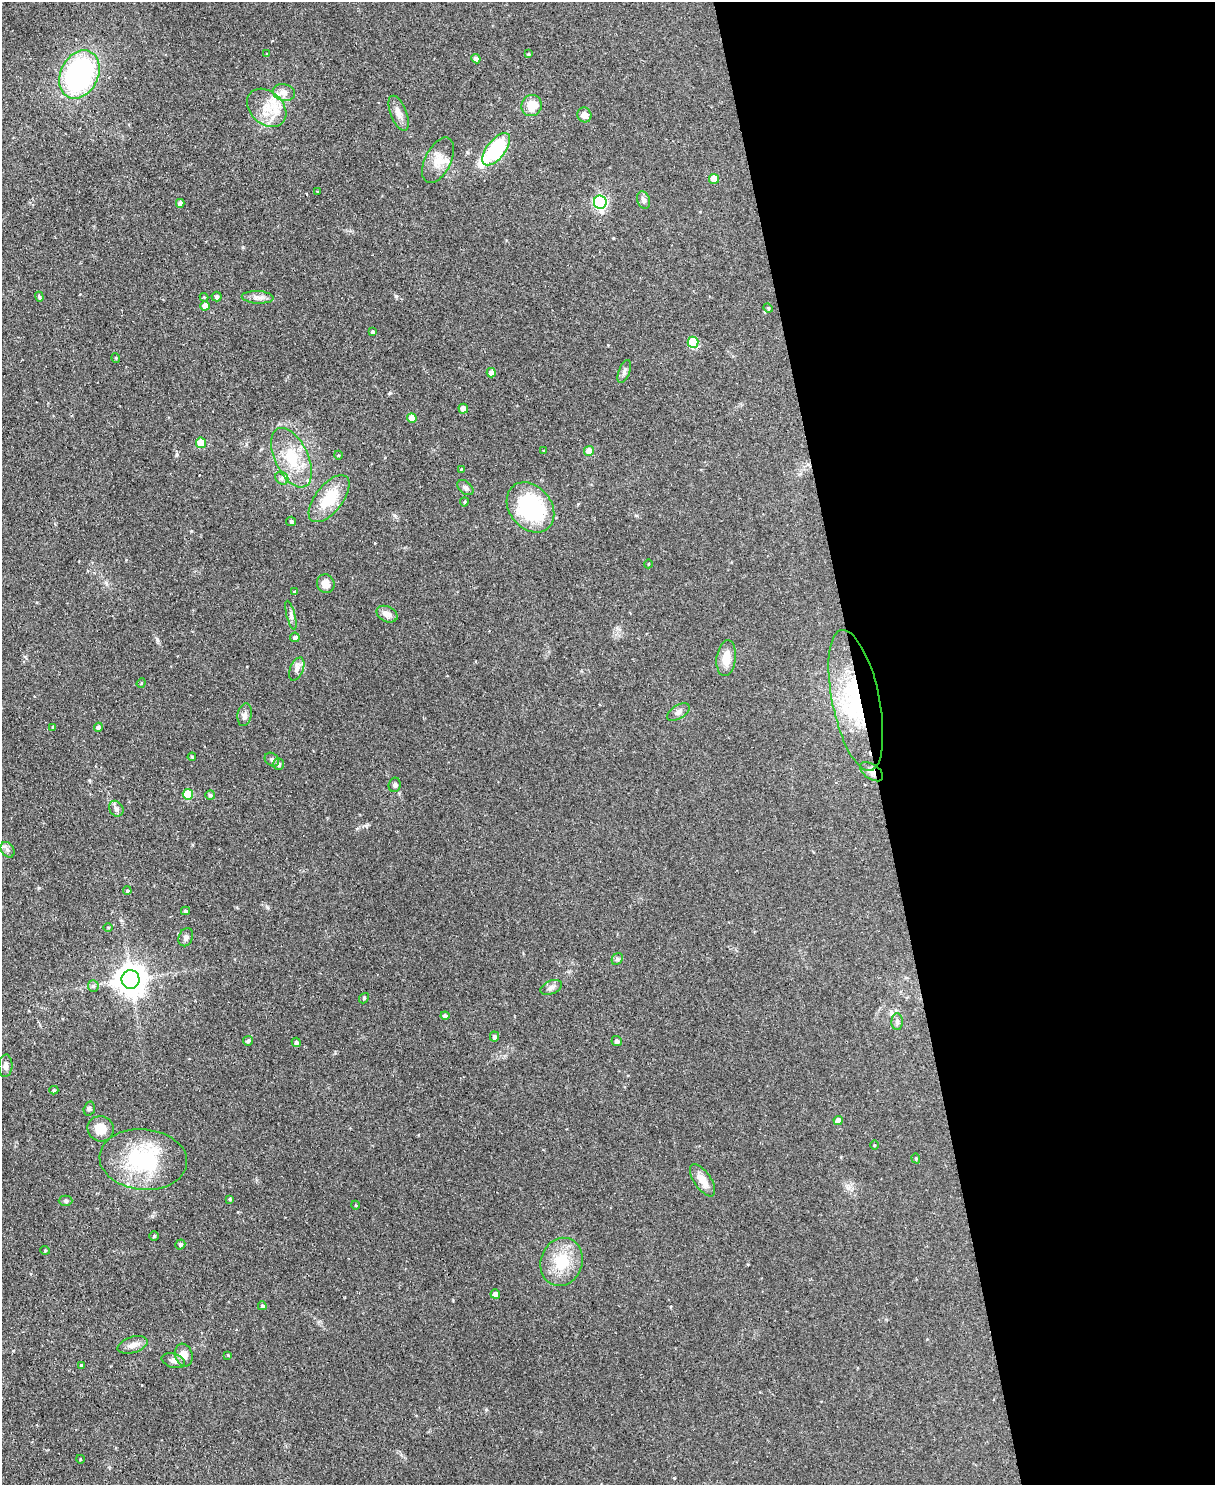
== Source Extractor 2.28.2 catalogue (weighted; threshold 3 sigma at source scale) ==
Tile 8 of 4 x 3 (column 4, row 2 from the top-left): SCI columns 3642-4854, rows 1621-3103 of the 4854 x 4838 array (HDU 1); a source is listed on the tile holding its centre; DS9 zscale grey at full resolution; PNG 1217 x 1487 px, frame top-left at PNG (2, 2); each listed source drawn as its Kron ellipse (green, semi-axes under 4 px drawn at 4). Shown black and unused: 29% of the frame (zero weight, under 2 of 3 exposures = <1% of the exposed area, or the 3 px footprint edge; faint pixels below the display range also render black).
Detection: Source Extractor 2.28.2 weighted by HDU 2 'WHT'; one run over the whole footprint, this tile lists its part. Background 0.123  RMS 0.0083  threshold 0.0374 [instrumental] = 3 sigma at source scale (4.5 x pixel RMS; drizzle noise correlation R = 1.50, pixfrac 1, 0.05/0.05 arcsec/px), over >= 5 px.
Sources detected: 108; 1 inside a brighter object's white glare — neither listed nor drawn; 4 inside a brighter listed object's ellipse — not listed separately; the other 103 listed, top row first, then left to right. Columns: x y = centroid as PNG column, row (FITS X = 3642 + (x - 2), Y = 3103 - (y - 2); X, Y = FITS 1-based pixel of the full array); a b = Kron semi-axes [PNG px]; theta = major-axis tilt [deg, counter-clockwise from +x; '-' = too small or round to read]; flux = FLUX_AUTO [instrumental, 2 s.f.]
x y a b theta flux
267 54 3 3 - 0.73
528 54 4 3 - 1.1
476 59 5 4 - 2.8
79 74 25 18 63 150
284 92 11 8 -13 4.7
532 106 11 10 - 14
267 108 22 16 -43 18
399 113 18 8 -69 6.3
584 115 7 7 - 5.3
496 149 19 9 52 66
438 160 24 13 64 12
714 179 5 5 - 12
318 192 3 3 - 0.64
643 200 9 6 -71 2.8
600 202 7 6 - 130
180 203 4 4 - 2.9
39 297 5 4 - 1.1
204 297 4 4 - 0.8
217 297 5 5 - 2.1
258 297 16 6 -3 4.4
205 306 5 4 - 5.5
768 308 4 4 - 1.1
373 332 3 3 - 1.1
693 342 5 5 - 37
116 358 5 3 - 0.68
624 372 12 5 69 2.5
491 373 5 4 - 4.8
463 409 5 5 - 6.9
412 418 5 5 - 11
201 443 5 5 - 19
544 451 4 3 - 0.67
589 451 5 5 - 8.9
338 455 4 3 - 0.63
291 458 32 16 -64 30
461 469 4 4 - 0.6
282 478 7 6 - 2.1
465 488 9 6 -40 2.4
329 499 28 13 52 26
464 502 4 4 - 1
530 507 27 21 -51 78
291 521 5 4 - 0.91
648 564 4 3 - 0.56
326 584 9 8 - 7.1
295 592 4 3 - 1
387 614 11 7 -27 5.7
291 615 15 4 -76 2.9
295 637 5 4 - 2.9
726 658 18 9 83 11
297 669 12 6 67 3.7
141 683 5 4 - 0.8
856 700 72 23 -78 90
678 712 12 6 32 3.3
245 715 11 7 80 3.2
53 727 4 3 - 1.1
98 727 4 4 - 2.3
192 757 4 3 - 0.71
272 760 8 6 -39 2.2
278 764 6 5 - 2.5
872 772 13 7 -35 4.5
395 785 7 6 - 2
188 794 5 5 - 28
210 795 5 4 - 1.6
116 809 8 7 - 2.6
7 850 8 6 -56 2.5
127 891 4 4 - 1.3
185 911 4 3 - 1.4
108 927 4 3 - 0.71
186 937 9 7 67 2.7
617 959 6 5 - 1.6
130 979 9 9 - 1300
93 986 6 5 - 1.5
551 987 11 6 24 2.9
364 998 6 4 50 1
445 1016 4 4 - 2.1
897 1022 8 5 89 2.2
494 1036 5 4 - 2.2
248 1041 5 4 - 1.4
617 1041 5 5 - 2.4
296 1042 4 4 - 2
5 1066 11 7 86 3.2
54 1090 4 4 - 1.3
89 1109 7 5 74 1.6
838 1121 4 4 - 5.4
101 1129 13 12 - 13
874 1145 5 3 - 0.82
916 1158 5 4 - 1.1
143 1159 44 30 -5 70
703 1180 19 8 -56 9.6
230 1199 4 4 - 0.98
66 1201 7 5 0 1.4
355 1205 4 3 - 0.69
154 1236 4 4 - 1.1
180 1244 5 5 - 1.9
45 1250 5 3 - 0.7
562 1262 24 21 71 29
495 1294 5 4 - 3.8
262 1306 4 4 - 1.9
133 1345 15 8 18 5.4
184 1355 11 8 -72 7.5
228 1355 4 4 - 0.67
173 1361 12 7 -16 3.4
81 1365 4 3 - 0.71
80 1459 4 3 - 0.74
Overlapping masked pixels (flux is a lower limit): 2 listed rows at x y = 856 700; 872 772
Unlisted compact peaks at least as high as the median listed source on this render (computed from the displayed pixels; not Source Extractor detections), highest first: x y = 396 296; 157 639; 390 393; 177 454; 267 907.